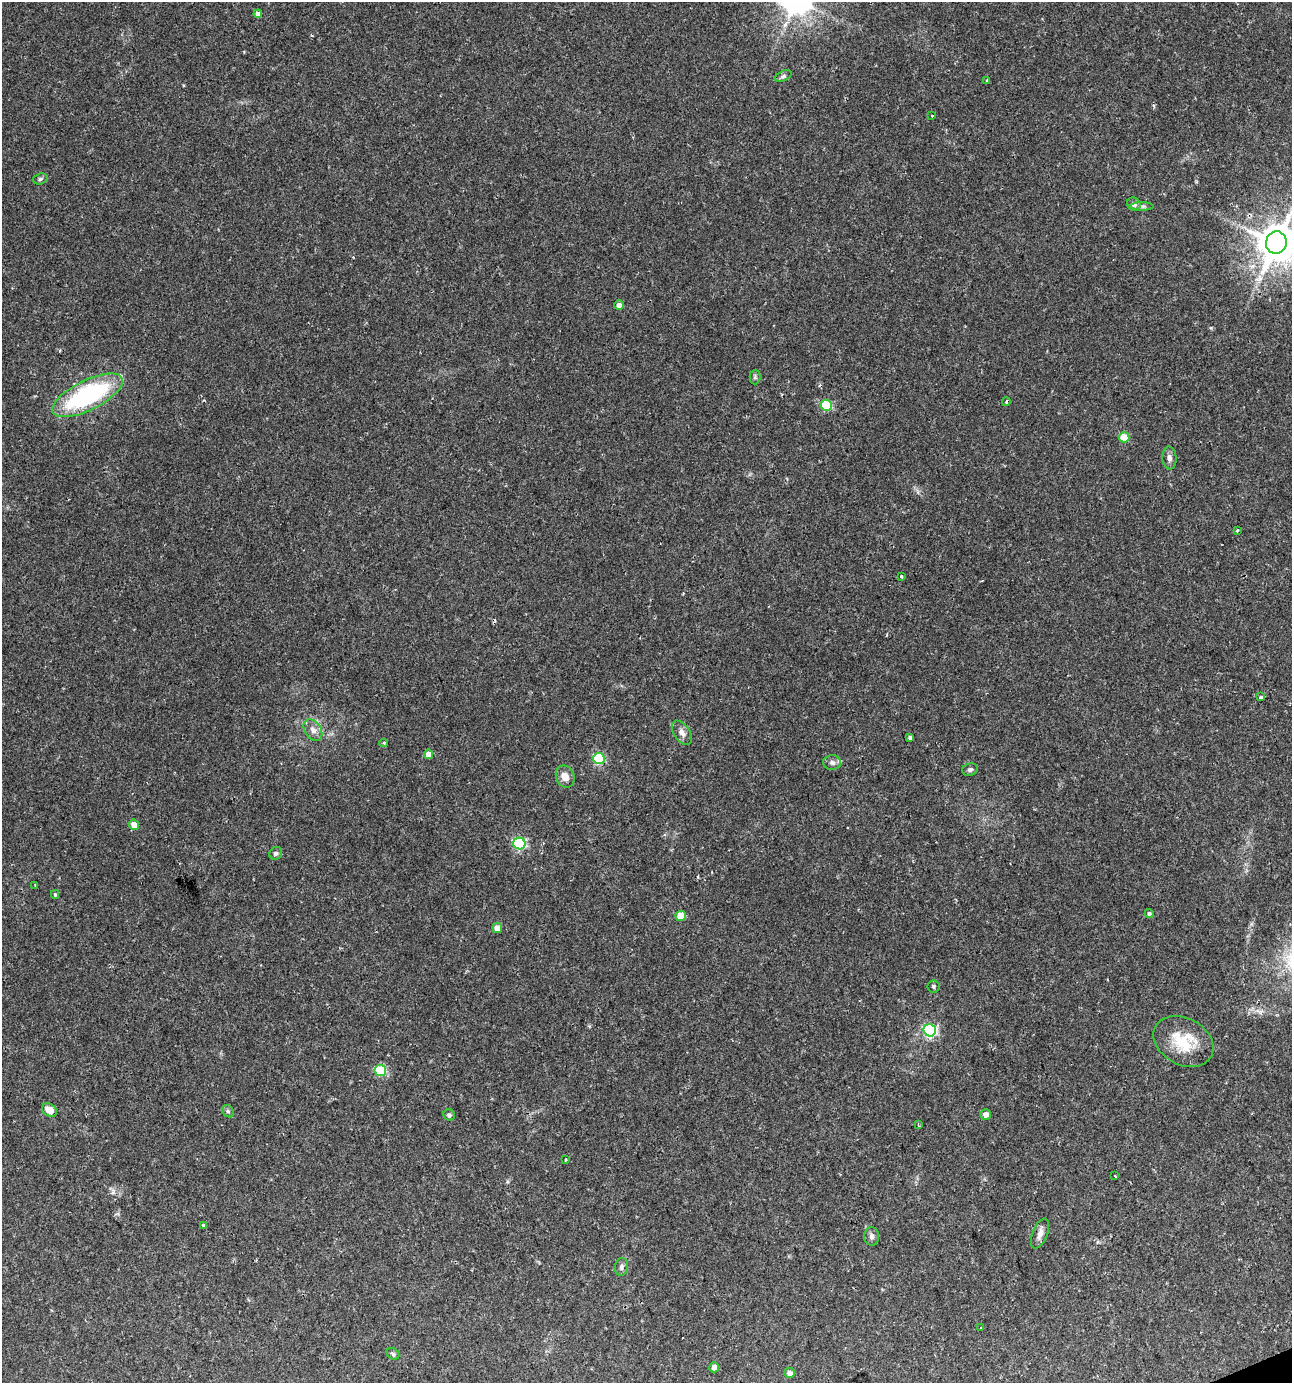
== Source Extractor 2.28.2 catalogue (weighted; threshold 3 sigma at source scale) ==
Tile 6 of 4 x 4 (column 2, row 2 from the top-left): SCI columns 1422-2711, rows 2763-4143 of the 5368 x 5526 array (HDU 1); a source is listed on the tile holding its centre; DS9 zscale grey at full resolution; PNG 1294 x 1385 px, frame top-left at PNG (2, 2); each listed source drawn as its Kron ellipse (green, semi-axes under 4 px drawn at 4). Shown black and unused: <1% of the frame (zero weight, under 2 of 3 exposures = <1% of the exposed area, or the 3 px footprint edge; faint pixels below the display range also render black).
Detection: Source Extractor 2.28.2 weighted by HDU 2 'WHT'; one run over the whole footprint, this tile lists its part. Background 0.0424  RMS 0.0033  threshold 0.015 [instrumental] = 3 sigma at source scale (4.5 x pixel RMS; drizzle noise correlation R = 1.50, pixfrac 1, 0.0396/0.0396 arcsec/px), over >= 5 px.
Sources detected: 56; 1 cosmic-ray / hot-pixel residue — neither listed nor drawn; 1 inside a brighter listed object's ellipse — not listed separately; the other 54 listed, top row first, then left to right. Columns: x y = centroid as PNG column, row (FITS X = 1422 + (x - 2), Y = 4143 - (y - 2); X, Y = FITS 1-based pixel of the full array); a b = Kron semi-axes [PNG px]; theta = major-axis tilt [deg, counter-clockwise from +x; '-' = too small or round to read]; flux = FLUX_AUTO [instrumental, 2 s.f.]
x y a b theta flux
258 14 4 4 - 1.4
783 76 9 5 25 0.73
987 80 4 2 - 0.29
932 116 3 2 - 0.41
40 179 7 5 18 0.65
1134 204 7 6 - 1.1
1142 206 12 4 0 0.85
1276 243 11 10 - 1000
619 305 4 4 - 1.4
755 377 7 5 89 0.59
87 395 38 15 26 45
1006 402 4 3 - 0.48
826 406 5 5 - 19
1124 437 5 5 - 9.1
1169 458 11 7 -86 1.5
1237 530 3 3 - 0.76
901 576 3 3 - 0.82
1261 697 4 3 - 1.4
313 730 12 8 -56 2.1
682 733 14 8 -56 2
910 738 4 3 - 0.69
384 743 4 4 - 0.47
429 754 4 4 - 3.1
599 758 6 5 - 28
832 762 9 7 -3 1.1
970 770 8 6 21 0.9
565 777 11 9 -68 2.8
134 825 5 5 - 3.2
519 844 6 6 - 35
276 853 7 6 - 0.74
35 885 3 2 - 0.37
55 894 4 3 - 0.41
1149 913 4 4 - 0.64
681 916 5 5 - 9.4
497 928 5 5 - 3.2
934 986 6 6 - 0.59
930 1030 6 6 - 48
1183 1041 32 23 -28 13
380 1070 6 5 - 20
49 1110 8 6 -36 3.6
228 1111 6 5 - 0.63
986 1114 5 5 - 2.1
449 1115 6 5 - 0.81
918 1125 4 2 - 0.29
565 1159 3 3 - 1.6
1115 1176 3 3 - 0.44
203 1225 4 3 - 2.3
1040 1234 16 7 68 1.9
871 1236 9 7 -87 1.1
621 1267 9 6 82 1
981 1328 3 3 - 0.35
393 1354 7 5 -36 0.7
714 1367 5 5 - 1.9
789 1373 5 5 - 1.4
Overlapping masked pixels (flux is a lower limit): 1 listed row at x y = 1276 243
Isophote crosses this tile's border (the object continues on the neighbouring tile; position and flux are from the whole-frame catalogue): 1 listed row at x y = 1276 243